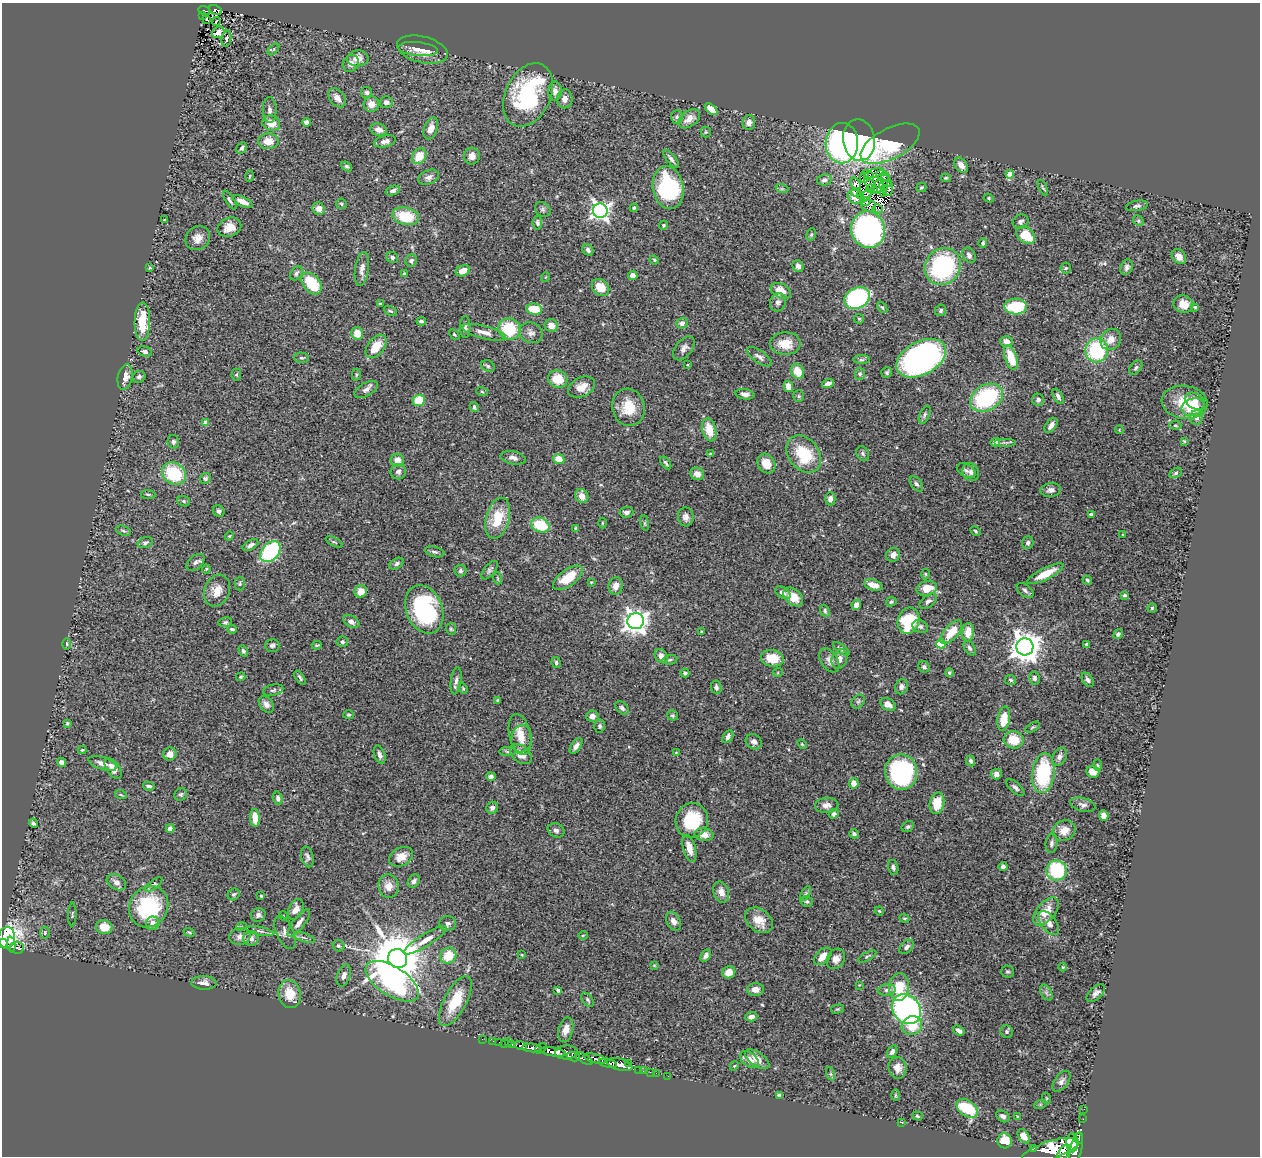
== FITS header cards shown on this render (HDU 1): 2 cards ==
NAXIS1  =                 1258
NAXIS2  =                 1154

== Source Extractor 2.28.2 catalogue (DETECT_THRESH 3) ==
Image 1258 x 1154 px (HDU 1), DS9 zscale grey, 1 PNG px = 1 image px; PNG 1262 x 1158 px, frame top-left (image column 1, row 1154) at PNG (2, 3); each listed source drawn as its Kron ellipse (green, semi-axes under 4 px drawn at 4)
Background 0.8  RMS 0.056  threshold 0.168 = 3 sigma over >= 5 px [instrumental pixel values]
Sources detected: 477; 3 with non-positive FLUX_AUTO (blend fragments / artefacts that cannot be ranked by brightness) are neither listed nor drawn; the other 474 listed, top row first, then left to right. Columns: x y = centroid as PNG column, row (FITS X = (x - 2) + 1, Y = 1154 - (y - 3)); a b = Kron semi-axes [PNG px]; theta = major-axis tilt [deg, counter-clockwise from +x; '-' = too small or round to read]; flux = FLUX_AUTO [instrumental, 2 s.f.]
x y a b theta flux
204 10 6 3 -16 45
215 10 6 4 -27 56
202 16 3 3 - 7
206 19 3 2 - 2.1
216 21 4 2 - 6.5
218 32 6 5 - 25
226 39 8 4 79 5.3
273 49 7 4 43 5.5
418 49 19 7 -6 33
422 50 26 13 -14 52
358 58 10 8 3 33
351 63 9 7 56 19
555 91 9 6 -90 25
367 93 6 5 - 9.5
528 95 33 22 64 430
337 98 11 7 -51 25
565 99 9 8 - 25
386 102 6 6 - 15
371 104 8 7 - 31
711 109 7 4 -42 43
270 110 12 7 -88 17
677 117 7 5 88 8.2
689 119 12 7 36 32
306 122 4 4 - 15
749 122 7 6 - 21
271 123 9 7 -20 51
431 128 11 6 70 27
379 130 8 6 -17 25
706 132 5 5 - 5
859 140 21 16 -81 870
268 141 10 8 1 44
385 141 11 6 12 18
842 143 20 16 87 730
890 144 32 15 28 340
242 148 6 5 - 9.1
419 156 8 6 55 60
472 156 8 8 - 25
671 159 11 4 -50 13
961 165 8 6 -52 27
347 166 6 4 -37 6.9
874 173 10 4 18 13
1010 174 4 4 - 48
868 175 6 3 -47 6.2
250 176 5 3 - 3.9
865 176 7 3 70 12
883 176 7 5 -27 12
429 177 10 7 24 17
946 178 5 4 - 4.4
824 180 7 5 10 11
886 181 7 4 -54 13
855 184 7 4 -51 26
871 185 9 4 -51 10
884 185 5 3 - 8.1
879 186 8 4 71 7.3
668 187 21 15 -79 380
921 187 5 4 - 5.9
1043 188 8 3 -63 4.9
782 189 7 4 -18 5.6
871 189 4 3 - 6.5
888 189 7 4 73 1.5
393 191 7 4 18 13
875 191 2 2 - 3.9
856 192 5 2 - 4.5
883 194 4 2 - 3.1
860 195 4 2 - 1.7
866 195 7 2 48 5.8
856 197 9 6 -24 20
989 198 5 4 - 4.8
230 200 11 4 -59 9.4
242 201 11 4 -27 32
866 202 4 2 - 4.6
341 204 6 5 - 6.4
869 206 7 6 - 12
1137 206 11 5 9 11
634 208 4 4 - 5.2
319 209 6 6 - 26
543 209 8 6 -39 9.3
878 209 5 2 - 5.5
600 211 7 7 - 1500
406 216 13 8 -12 120
164 220 3 2 - 3
1138 221 6 5 - 5.8
1021 222 8 7 - 12
537 223 7 4 -83 8.6
663 225 5 4 - 4.3
229 227 12 9 21 40
868 230 18 16 -74 1100
811 234 6 4 69 5.7
1025 235 10 7 -39 110
198 238 13 11 41 31
983 243 5 3 - 7
588 250 6 5 - 10
969 255 8 6 -62 14
392 257 6 5 - 9.3
1179 257 8 6 -49 21
654 260 5 4 - 4.9
411 261 6 5 - 9.8
798 266 6 5 - 13
150 267 3 2 - 3.3
943 267 19 17 51 470
1127 267 8 6 70 12
1066 268 5 5 - 5.4
362 269 17 7 82 23
463 271 7 5 23 40
296 273 8 5 54 8.7
404 274 3 3 - 6.5
633 276 4 4 - 35
546 277 5 3 - 2.9
312 283 12 8 -50 150
601 287 9 7 -43 60
781 291 11 7 -29 55
857 298 13 10 28 490
778 302 9 7 68 15
380 304 4 3 - 5.4
1183 304 10 8 -17 37
882 307 6 3 -53 4.7
1016 307 11 8 -2 210
1195 307 3 3 - 3.6
534 309 8 5 -6 87
941 310 6 5 - 9.4
390 311 7 4 -26 5.5
859 319 5 5 - 4.9
142 321 19 7 90 120
421 321 5 4 - 8.4
682 323 6 5 - 15
551 325 6 6 - 35
465 327 11 5 -90 13
509 329 11 10 - 170
484 332 23 6 -14 33
357 333 6 6 - 48
531 333 12 10 -25 22
454 334 6 4 -41 4.6
1111 339 11 9 52 38
1006 341 6 5 - 23
785 344 15 11 0 66
376 346 13 8 52 78
684 348 14 8 52 21
1097 350 12 11 - 290
145 352 7 5 -16 12
759 357 14 6 -35 17
301 358 7 5 -3 7
921 358 26 16 28 1100
1011 358 13 6 -71 92
861 360 8 4 0 7.1
688 365 3 2 - 2.5
488 366 7 5 -28 7.4
1136 368 8 5 51 9.8
797 371 8 6 -64 67
887 372 6 5 - 6
860 374 6 5 - 6.8
236 375 6 5 - 6.3
356 375 6 4 -88 5.6
125 377 13 7 78 32
139 377 6 6 - 9.8
558 379 10 8 -19 66
828 384 6 4 16 18
788 386 6 4 -75 36
581 387 14 9 26 40
366 389 13 6 31 17
482 392 6 3 -20 4.4
745 394 9 5 -10 16
799 396 6 5 - 6
1058 396 8 4 -62 12
986 398 17 12 30 360
419 400 6 5 - 97
1038 400 6 6 - 10
1195 401 11 7 -30 25
1185 402 23 16 -7 110
474 407 5 4 - 9.2
628 407 19 16 -75 88
1193 407 11 8 18 100
925 415 9 5 67 8.6
1196 417 7 6 - 17
206 423 4 4 - 39
1051 425 8 5 53 20
1175 425 6 4 -5 5
709 430 12 6 -76 76
1119 430 4 2 - 2.9
1184 441 4 2 - 2.9
173 442 7 5 -75 8.3
995 442 5 4 - 26
1005 443 11 4 0 9.3
711 454 4 3 - 5
804 454 20 15 -53 160
863 454 7 6 - 8.5
513 458 13 6 -12 18
559 459 6 5 - 50
397 460 6 6 - 39
666 463 7 3 -53 6.5
766 464 10 8 -54 56
966 470 10 6 -29 14
398 472 8 7 - 15
971 472 9 8 - 15
1176 473 7 4 28 6.6
174 474 13 10 -34 190
697 474 7 6 - 25
205 478 6 5 - 6.5
916 484 8 5 -52 9.7
1051 490 10 7 7 17
148 494 8 3 -5 5.2
582 496 7 6 - 32
830 499 6 5 - 18
184 501 6 5 - 6.7
219 511 6 5 - 12
627 512 7 5 4 15
1091 514 4 3 - 5.9
686 517 9 8 - 20
498 518 21 11 75 100
602 523 5 3 - 3.9
645 523 8 4 -82 5.2
541 525 9 7 -23 130
576 528 4 3 - 5.8
123 531 8 4 -20 6.8
975 531 5 3 - 5
1123 535 4 2 - 2.3
229 536 4 4 - 4
334 542 9 3 -28 5.9
145 543 8 5 15 7.7
1028 543 6 5 - 11
250 545 8 4 29 15
270 552 12 8 47 370
435 552 10 5 -13 9.6
893 555 7 6 - 19
195 562 10 6 41 12
396 564 8 5 29 10
206 569 4 3 - 4.2
490 570 11 5 51 10
460 571 6 6 - 8.6
925 574 5 3 - 3.3
1045 574 20 6 27 68
497 578 6 4 -71 4.4
568 578 17 8 36 99
1087 580 5 4 - 5.7
591 582 3 3 - 2.9
240 584 7 5 90 6.4
873 585 10 5 -17 37
616 586 9 7 75 29
927 588 10 7 14 55
1025 590 10 5 -39 9.6
217 591 16 12 69 45
361 592 6 6 - 47
783 593 8 5 -32 17
1125 595 4 3 - 5.8
793 597 11 7 -42 50
928 601 10 6 39 12
891 602 5 4 - 6.8
856 605 5 4 - 22
1152 608 5 4 - 4.3
424 609 25 18 -67 420
825 611 6 4 -67 6.9
351 621 9 5 -29 16
636 621 8 8 - 2900
908 621 13 10 73 180
225 622 7 5 10 6.5
920 627 8 6 -22 8.9
232 629 5 3 - 6
451 629 6 5 - 5.7
702 632 4 3 - 4.8
951 632 14 7 49 69
968 632 9 6 84 46
1118 634 5 4 - 8.5
342 642 6 5 - 8.3
67 644 6 4 -89 4.9
941 644 5 4 - 140
272 645 7 6 - 10
317 645 5 3 - 4.8
1087 645 4 4 - 11
1025 647 8 8 - 5700
970 648 8 5 -56 9.3
841 649 9 4 -35 9
243 651 6 4 -60 7.3
661 656 7 6 - 20
772 658 11 8 -11 74
839 659 10 7 68 24
670 660 7 4 11 6.2
829 660 13 8 -57 21
556 662 5 4 - 7.4
924 667 6 5 - 9.1
778 672 5 3 - 4.1
949 672 4 4 - 5.4
685 673 4 3 - 7.5
241 677 5 3 - 5.2
300 678 8 3 -56 7.9
1034 678 6 5 - 8
1011 680 6 5 - 6.8
1088 680 8 5 -56 11
456 681 14 5 83 15
716 687 7 5 -82 10
901 687 8 6 66 11
463 688 6 4 -68 4.6
273 690 10 5 12 11
497 700 3 2 - 2.7
858 701 8 6 53 8.9
266 704 9 6 -53 18
888 704 8 6 -34 22
622 708 8 5 -48 12
349 715 5 4 - 4.5
673 715 5 5 - 5.3
592 716 6 5 - 20
1004 719 12 6 81 76
67 723 4 3 - 5.6
600 726 6 5 - 8.5
1032 727 8 3 31 4.9
520 734 21 10 -77 58
728 737 7 5 60 12
521 739 13 10 83 35
1014 740 10 8 -6 76
754 742 8 7 - 15
802 744 5 3 - 3.9
576 746 9 5 55 18
82 750 4 4 - 4.2
507 751 8 4 -1 8.3
676 753 3 3 - 3.2
170 754 7 6 - 26
521 754 12 8 -38 38
380 755 9 5 -71 14
1059 757 9 6 63 16
971 761 5 4 - 8.6
61 762 5 4 - 16
103 763 15 6 -18 24
1097 765 6 4 -88 4.9
113 769 12 6 -55 34
901 772 18 16 -81 550
1093 772 6 6 - 32
1043 773 20 11 83 310
996 774 5 5 - 17
491 776 5 4 - 13
854 783 5 5 - 40
149 786 6 4 -14 12
1015 788 11 5 -42 12
181 794 7 6 - 7.1
121 795 6 3 -19 4.3
278 798 7 4 -74 9.4
937 803 11 7 78 77
827 805 12 7 4 19
1083 805 13 6 -15 14
492 808 6 5 - 14
834 814 5 4 - 9.1
1104 816 5 4 - 30
255 818 9 4 -86 53
692 820 17 16 - 180
33 823 5 3 - 7.3
908 827 7 5 31 7
170 828 4 4 - 16
556 830 9 7 -25 13
1064 831 12 10 25 42
854 834 4 4 - 8.7
704 835 9 6 -9 38
1051 843 10 6 83 11
689 848 14 6 -75 41
307 857 10 6 -77 12
401 857 12 9 28 45
893 867 8 5 -76 9.5
1003 867 4 4 - 15
1056 871 10 10 - 230
414 881 7 5 56 12
116 882 10 7 -31 19
154 884 10 4 36 8.6
389 886 12 10 -83 35
721 892 11 7 -71 31
806 893 8 4 59 6.6
234 894 6 5 - 7.8
261 896 3 2 - 3.3
807 901 6 5 - 7.1
149 907 21 19 57 320
296 909 11 7 63 31
879 911 4 4 - 3.7
1046 911 16 9 48 59
72 914 12 3 88 5
258 915 7 6 - 11
283 916 5 3 - 2.9
905 918 5 3 - 4
759 920 15 11 -38 58
673 921 10 6 -61 22
153 923 7 6 - 20
299 923 17 5 52 24
1049 923 14 7 -54 27
448 924 8 7 - 10
104 927 8 7 - 57
241 927 5 3 - 5.1
260 931 14 4 -12 12
189 932 6 3 -19 4.3
285 932 18 8 -66 22
45 933 6 5 - 5.3
583 935 5 3 - 4
240 936 11 8 12 20
7 938 11 8 84 2000
251 938 8 7 - 20
304 938 11 2 -18 8.4
425 940 25 6 32 38
3 943 4 4 - 1000
11 945 8 3 -86 360
339 946 6 5 - 7.6
907 947 8 5 47 14
17 948 7 6 - 200
522 955 4 3 - 3.5
448 956 8 7 - 80
706 956 6 4 57 13
823 956 11 6 45 43
867 957 10 4 29 7.7
398 959 10 9 - 25000
836 959 11 8 60 25
654 965 4 4 - 3.4
1063 967 4 3 - 2.7
1008 971 6 6 - 7.5
729 972 6 6 - 38
344 975 11 6 70 18
392 981 30 14 -33 850
204 983 13 7 -3 20
859 985 4 3 - 2.8
899 987 14 10 84 110
755 989 8 6 4 20
558 990 4 3 - 5.8
887 990 9 5 7 12
1046 992 9 5 -59 11
1096 993 11 6 44 15
290 994 14 11 -78 76
587 1000 8 5 -54 6.8
455 1001 27 11 62 120
837 1009 7 4 14 4.5
906 1009 16 13 -51 950
751 1017 6 4 5 20
912 1026 10 9 - 84
566 1030 12 7 76 31
959 1031 6 4 -32 13
1007 1032 6 6 - 7.3
482 1039 2 2 - 9.1
493 1041 2 2 - 11
499 1042 2 2 - 10
508 1042 3 2 - 5
504 1043 2 2 - 9.5
512 1044 3 3 - 200
521 1046 6 4 -16 210
532 1048 10 3 -4 1200
541 1048 6 4 37 710
553 1052 13 4 -9 2200
566 1052 11 7 3 1200
892 1052 6 4 59 13
574 1057 6 4 -12 310
584 1058 10 4 -33 340
595 1058 12 4 -14 300
757 1059 14 7 -35 29
749 1060 10 7 -38 30
608 1063 9 4 -13 1500
629 1063 2 2 - 34
620 1065 13 6 -15 1700
734 1066 5 3 - 3.7
897 1068 11 9 -84 29
639 1070 2 2 - 12
643 1071 2 2 - 14
650 1072 2 2 - 20
656 1073 2 2 - 16
831 1074 7 4 -71 6.5
668 1076 2 2 - 5.3
1061 1081 12 6 54 15
779 1095 4 4 - 8.4
895 1095 6 3 90 4.1
1046 1098 5 3 - 3.9
1040 1105 6 4 19 5.6
967 1108 12 7 -37 170
1084 1109 2 2 - 7.9
917 1116 5 4 - 5.3
1003 1116 7 5 -35 11
1017 1117 4 4 - 3.7
1083 1119 2 2 - 5.5
902 1122 4 3 - 5.4
1024 1136 8 5 -54 22
1078 1139 5 4 - 410
1005 1141 7 7 - 70
1072 1143 9 6 -89 1900
1076 1147 16 6 77 2500
1033 1149 4 2 - 83
1050 1150 30 9 17 4400
1064 1153 9 5 56 1100
At the frame edge (FLAGS 8, measured only in part): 1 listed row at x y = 3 943
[3 non-positive-flux detections neither listed nor drawn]